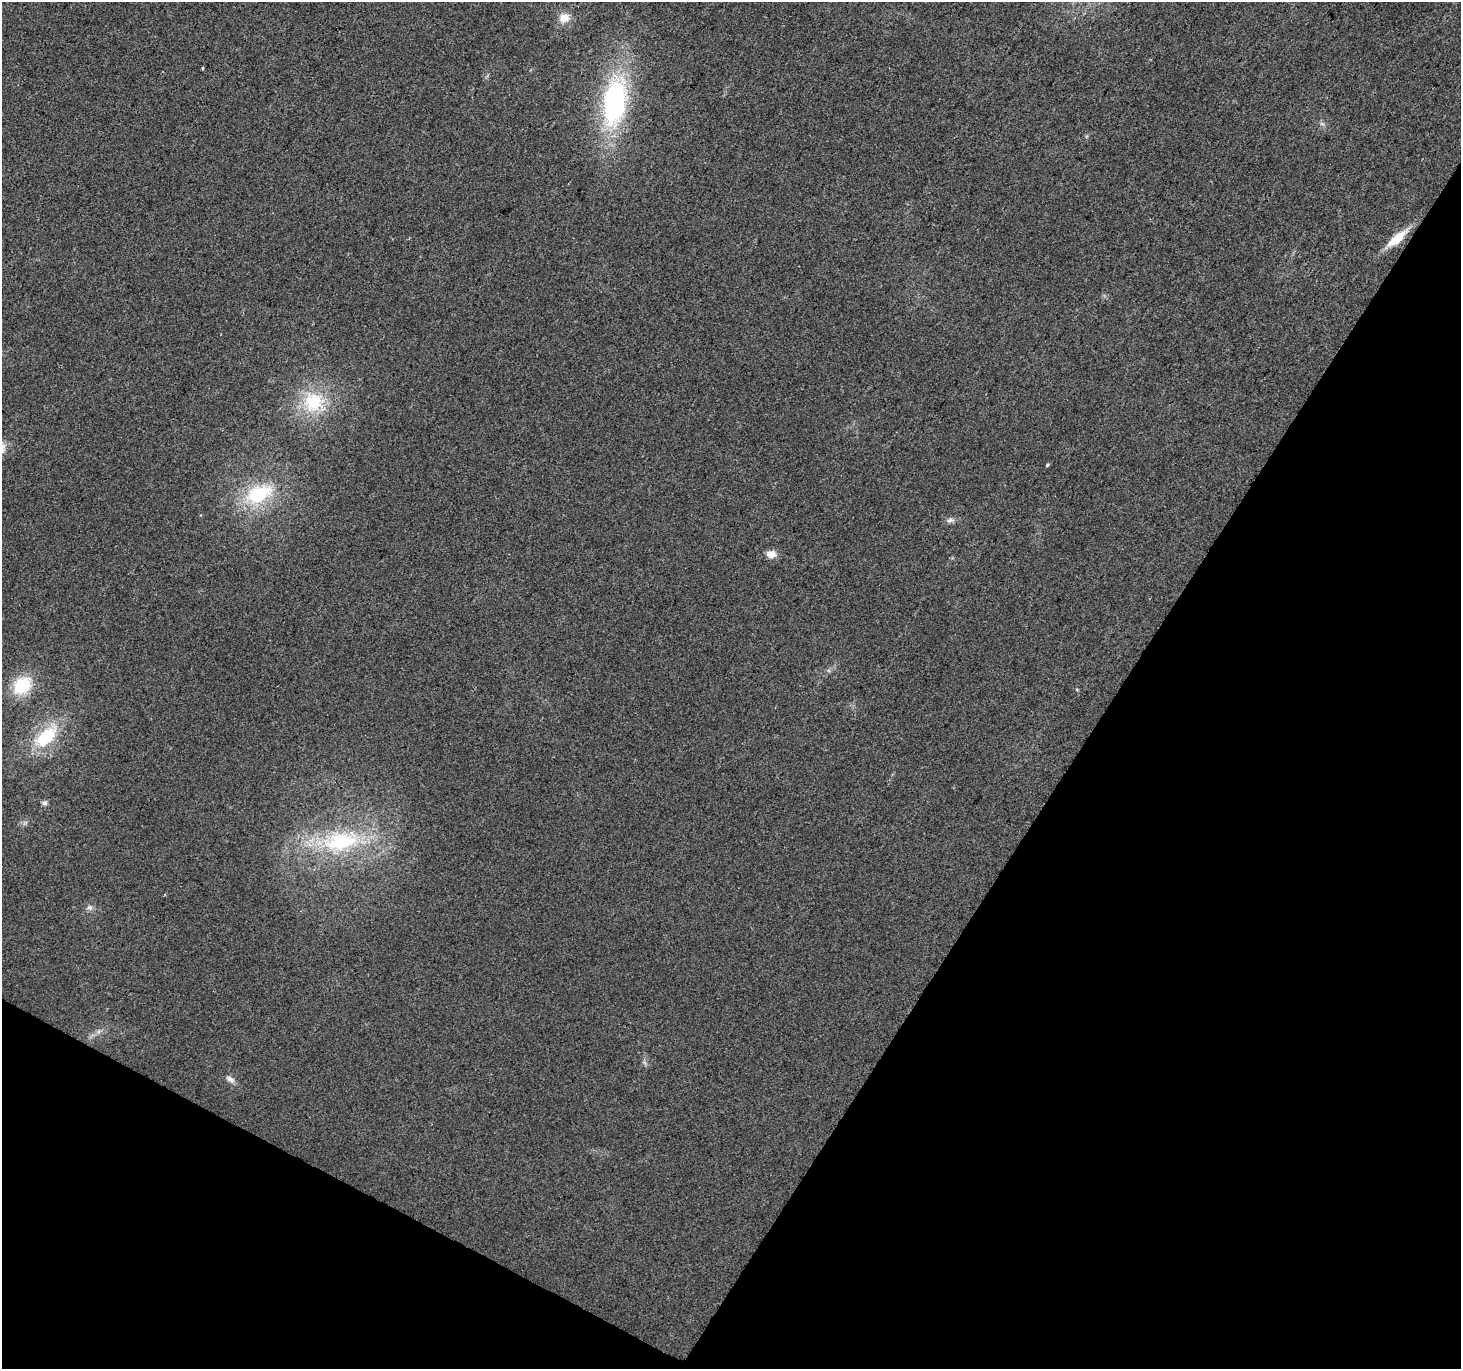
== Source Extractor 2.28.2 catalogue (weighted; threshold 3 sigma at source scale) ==
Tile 15 of 4 x 4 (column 3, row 4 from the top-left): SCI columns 2922-4380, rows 260-1626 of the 5838 x 5918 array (HDU 1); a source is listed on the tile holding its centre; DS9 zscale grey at full resolution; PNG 1463 x 1371 px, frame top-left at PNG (2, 2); no overlay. Shown black and unused: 30% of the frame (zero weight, under 2 of 3 exposures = <1% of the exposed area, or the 3 px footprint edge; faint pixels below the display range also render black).
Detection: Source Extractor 2.28.2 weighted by HDU 2 'WHT'; one run over the whole footprint, this tile lists its part. Background 0.023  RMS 0.0079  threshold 0.0354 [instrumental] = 3 sigma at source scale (4.5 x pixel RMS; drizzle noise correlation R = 1.50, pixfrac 1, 0.0396/0.0396 arcsec/px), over >= 5 px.
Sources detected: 16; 1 too faint to see at this stretch — not listed; the other 15 listed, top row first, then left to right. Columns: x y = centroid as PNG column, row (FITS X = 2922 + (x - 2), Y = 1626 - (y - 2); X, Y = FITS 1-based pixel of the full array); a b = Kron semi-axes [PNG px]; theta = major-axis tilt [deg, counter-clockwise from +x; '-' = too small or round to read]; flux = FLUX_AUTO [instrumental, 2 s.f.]
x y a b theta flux
564 18 14 11 21 9.4
203 68 3 2 - 1.1
614 102 51 23 83 130
1397 238 30 10 40 16
313 402 25 24 - 41
1047 465 5 3 - 0.95
258 494 34 20 24 51
950 520 11 6 7 2.9
771 554 11 8 -4 6.4
22 685 20 16 41 34
46 737 32 16 44 40
44 803 8 5 0 1.9
340 841 53 27 9 80
90 907 8 7 - 2.6
230 1079 13 7 -32 3.9
Overlapping masked pixels (flux is a lower limit): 1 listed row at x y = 1397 238